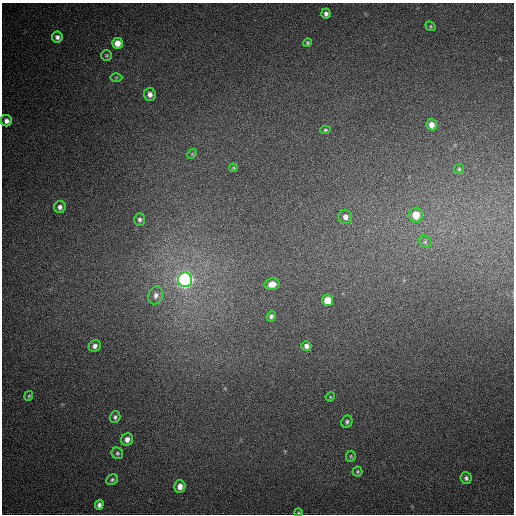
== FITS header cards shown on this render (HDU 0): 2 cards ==
NAXIS1  =                  512
NAXIS2  =                  512

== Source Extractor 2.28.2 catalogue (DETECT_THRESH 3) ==
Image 512 x 512 px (HDU 0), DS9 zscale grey, 1 PNG px = 1 image px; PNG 516 x 516 px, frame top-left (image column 1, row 512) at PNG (2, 3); each listed source drawn as its Kron ellipse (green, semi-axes under 4 px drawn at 4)
Background 506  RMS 14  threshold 43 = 3 sigma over >= 5 px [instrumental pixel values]
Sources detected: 39; all 39 listed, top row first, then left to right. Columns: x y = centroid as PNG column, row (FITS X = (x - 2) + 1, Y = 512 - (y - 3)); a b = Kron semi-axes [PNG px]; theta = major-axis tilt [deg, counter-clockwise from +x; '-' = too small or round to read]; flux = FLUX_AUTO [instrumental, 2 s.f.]
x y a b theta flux
326 14 5 4 - 3200
431 26 5 4 - 1100
57 37 5 5 - 3500
117 43 5 5 - 9800
307 43 4 4 - 1400
107 55 5 5 - 1400
116 77 6 4 1 1000
150 94 6 6 - 5600
6 121 5 5 - 4600
431 125 6 5 - 7100
325 130 5 4 - 1400
192 154 5 4 - 1100
233 168 4 4 - 930
459 169 5 5 - 1400
60 207 6 6 - 3500
416 215 7 7 - 17000
345 217 7 6 - 5000
140 220 6 5 - 2600
425 242 7 5 -46 2200
185 280 7 7 - 440000
272 284 7 6 - 8800
156 295 9 7 69 4300
328 300 6 5 - 16000
271 316 5 4 - 2400
95 346 6 5 - 3800
306 346 5 4 - 3800
29 396 5 4 - 1200
330 397 5 4 - 840
115 417 6 5 - 2200
347 422 6 5 - 1800
127 439 6 5 - 5100
117 453 6 5 - 1900
351 456 5 4 - 1300
357 472 5 5 - 1400
466 478 6 5 - 2600
112 480 6 5 - 1900
180 486 6 5 - 6900
99 505 5 4 - 3000
298 513 4 4 - 990
At the frame edge (FLAGS 8, measured only in part): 1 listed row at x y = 298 513